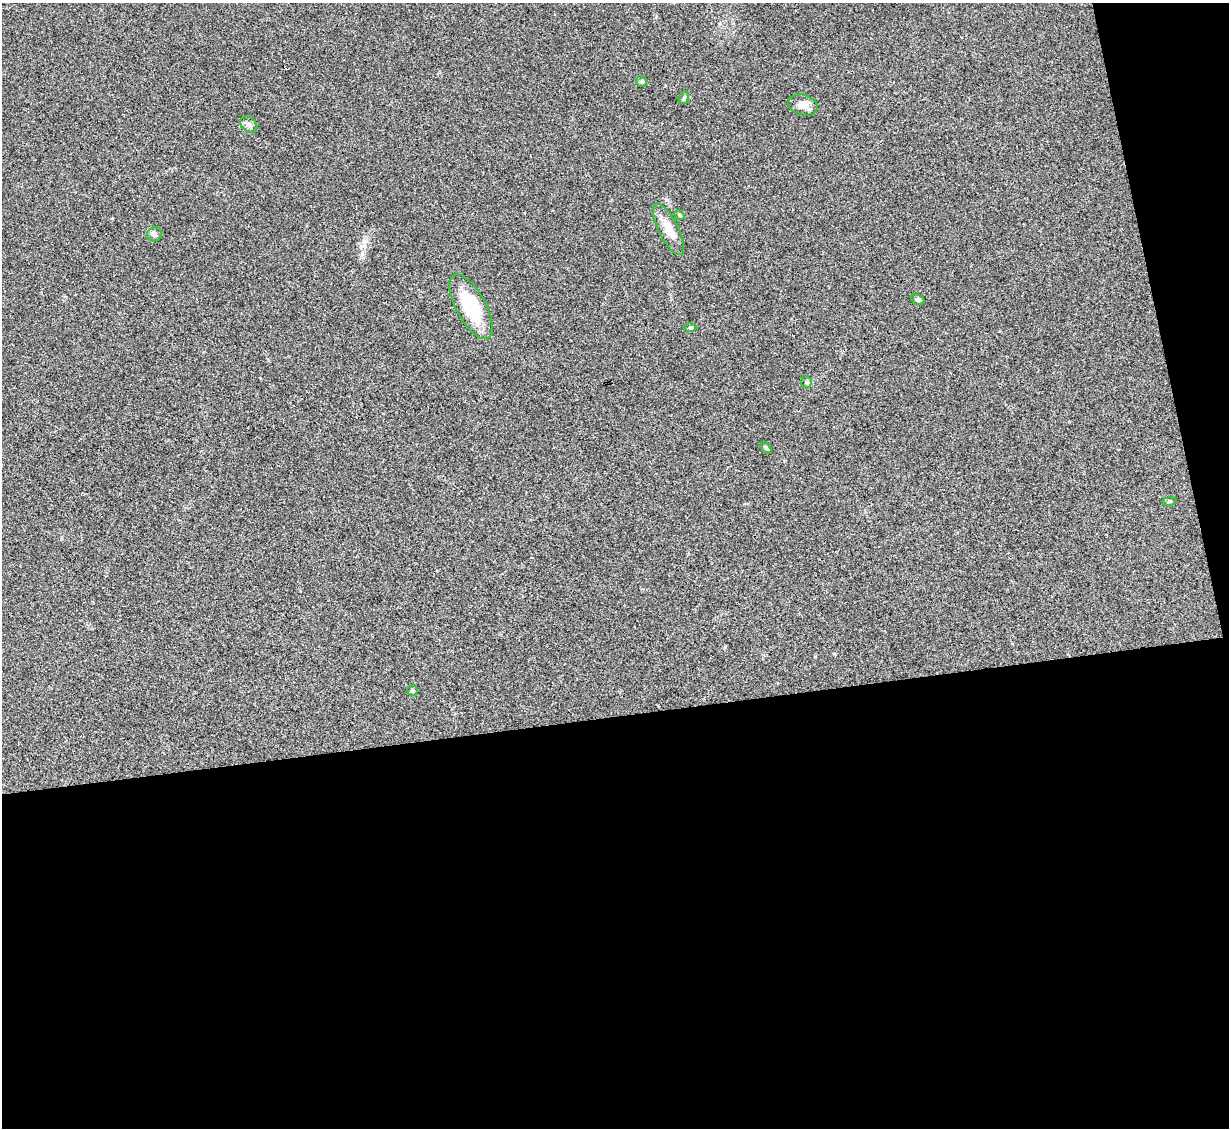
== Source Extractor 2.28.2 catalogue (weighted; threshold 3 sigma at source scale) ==
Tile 16 of 4 x 4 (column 4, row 4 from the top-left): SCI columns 3683-4909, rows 251-1376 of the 4909 x 4890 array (HDU 1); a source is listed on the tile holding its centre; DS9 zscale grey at full resolution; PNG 1231 x 1130 px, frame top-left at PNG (2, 3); each listed source drawn as its Kron ellipse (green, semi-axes under 4 px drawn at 4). Shown black and unused: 40% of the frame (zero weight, under 2 of 3 exposures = <1% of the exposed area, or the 3 px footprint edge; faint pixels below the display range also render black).
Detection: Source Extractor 2.28.2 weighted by HDU 2 'WHT'; one run over the whole footprint, this tile lists its part. Background 0.0906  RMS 0.0097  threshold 0.0434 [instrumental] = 3 sigma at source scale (4.5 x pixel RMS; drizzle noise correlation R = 1.50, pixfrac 1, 0.05/0.05 arcsec/px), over >= 5 px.
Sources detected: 15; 1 inside a brighter listed object's ellipse — not listed separately; the other 14 listed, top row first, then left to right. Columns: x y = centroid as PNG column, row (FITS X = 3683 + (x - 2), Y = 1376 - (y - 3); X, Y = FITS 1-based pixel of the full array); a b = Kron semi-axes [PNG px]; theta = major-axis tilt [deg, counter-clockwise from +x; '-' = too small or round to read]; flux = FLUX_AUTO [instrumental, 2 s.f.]
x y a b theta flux
642 81 6 5 - 1.6
684 98 6 5 - 1.4
803 105 15 10 -13 7.5
249 124 9 7 -38 3.1
679 215 5 4 - 1.2
669 229 28 10 -63 14
154 234 8 7 - 2.5
918 300 7 5 -24 1.6
471 307 36 15 -61 49
690 328 6 4 0 1.3
806 382 6 5 - 1.6
766 448 7 4 -53 1.6
1169 501 7 3 8 1.4
412 691 5 5 - 1.9